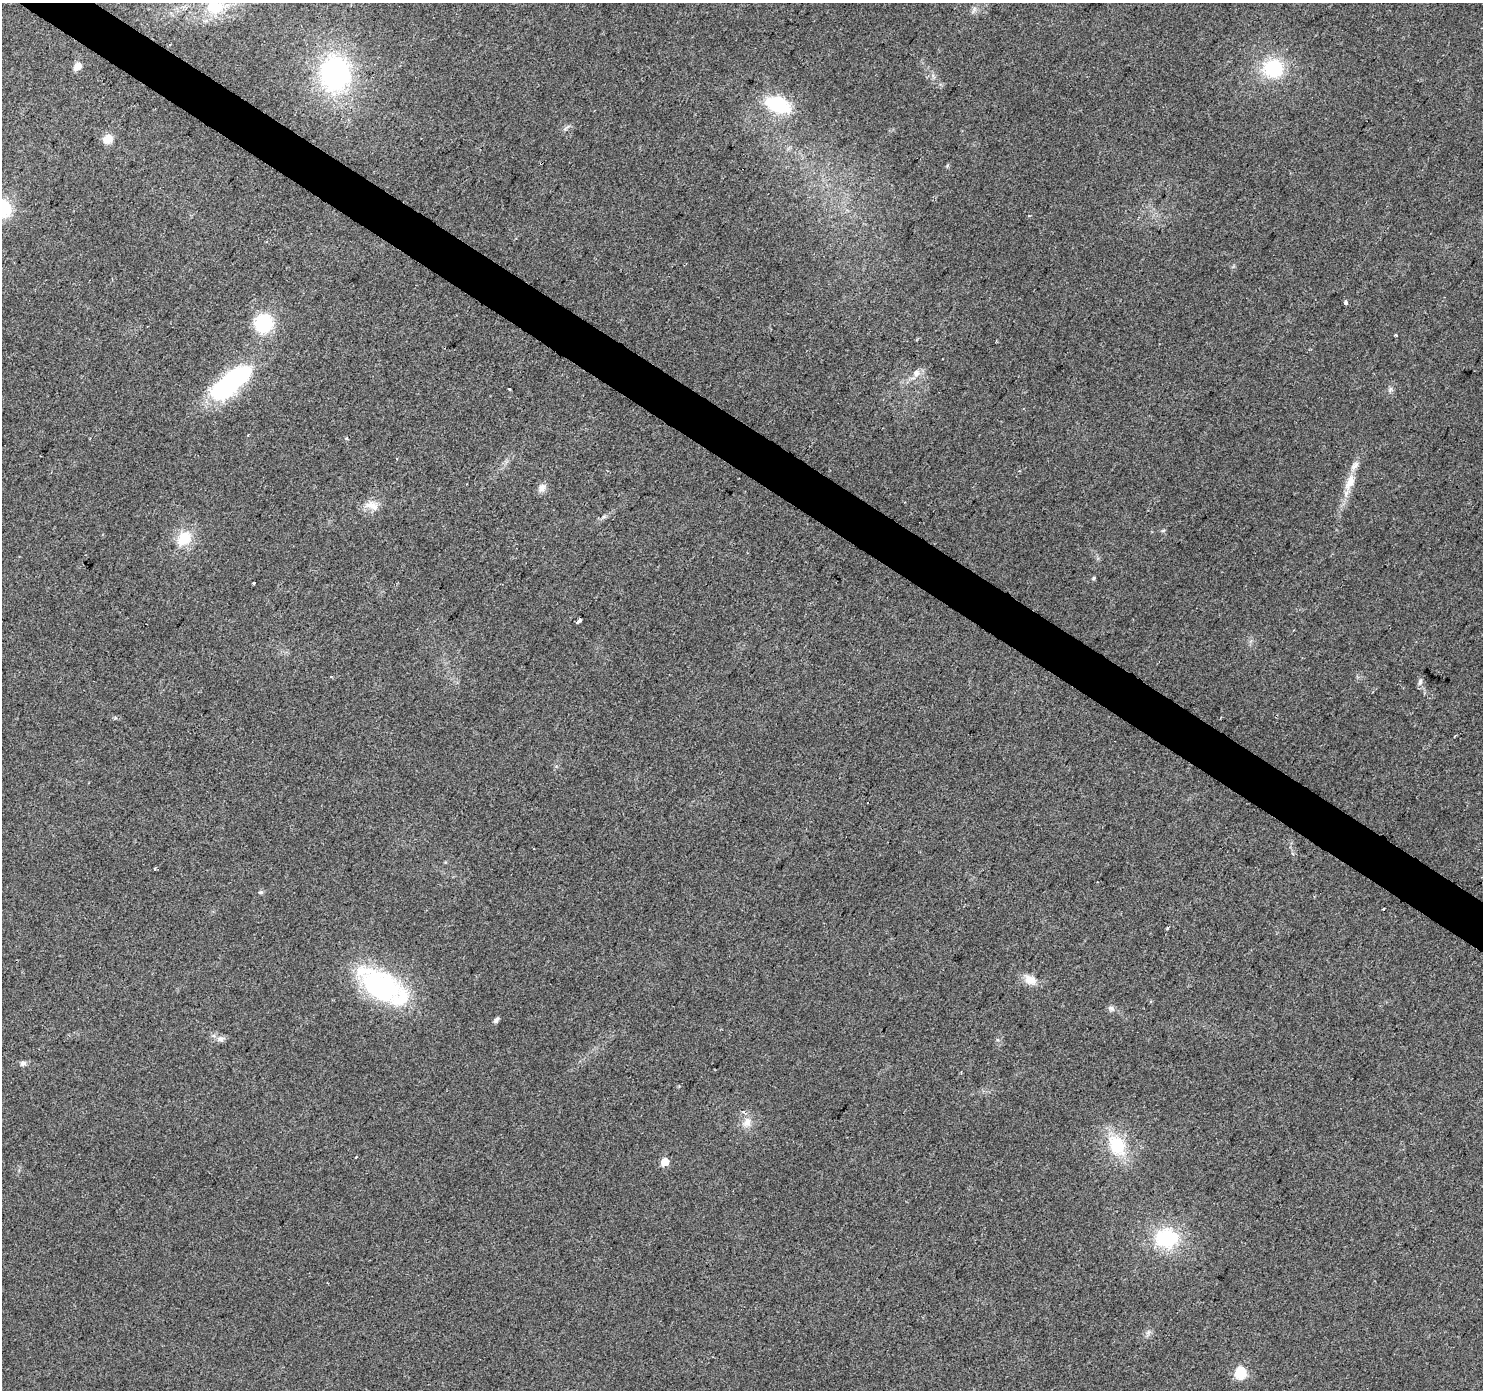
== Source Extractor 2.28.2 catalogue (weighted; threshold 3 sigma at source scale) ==
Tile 11 of 4 x 4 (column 3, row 3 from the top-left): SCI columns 2964-4444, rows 1572-2959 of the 5931 x 5986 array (HDU 1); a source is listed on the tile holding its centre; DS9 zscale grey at full resolution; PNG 1485 x 1392 px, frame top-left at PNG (2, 3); no overlay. Shown black and unused: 3% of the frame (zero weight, under 2 of 3 exposures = <1% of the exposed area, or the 3 px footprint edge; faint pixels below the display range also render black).
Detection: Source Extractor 2.28.2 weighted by HDU 2 'WHT'; one run over the whole footprint, this tile lists its part. Background 0.054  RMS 0.0069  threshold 0.0311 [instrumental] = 3 sigma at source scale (4.5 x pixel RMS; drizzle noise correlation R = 1.50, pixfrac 1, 0.0396/0.0396 arcsec/px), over >= 5 px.
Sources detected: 42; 1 inside a brighter object's white glare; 1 cosmic-ray / hot-pixel residue — not listed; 2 inside a brighter listed object's ellipse — not listed separately; the other 38 listed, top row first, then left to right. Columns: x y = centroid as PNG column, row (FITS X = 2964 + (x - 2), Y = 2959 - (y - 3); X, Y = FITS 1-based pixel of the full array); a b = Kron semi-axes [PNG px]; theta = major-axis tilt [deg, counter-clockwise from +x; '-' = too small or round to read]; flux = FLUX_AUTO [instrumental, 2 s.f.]
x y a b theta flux
215 6 21 19 46 24
974 9 7 4 72 1.7
77 66 7 6 - 7.2
1273 68 22 20 -8 40
335 74 31 26 84 130
778 105 24 14 -20 43
108 139 11 10 - 7.1
2 209 15 14 - 45
1346 302 4 3 - 4.6
264 323 15 15 - 45
916 373 11 9 78 4.5
227 383 63 24 34 88
509 389 3 3 - 3.3
1350 482 25 10 69 11
542 488 11 9 77 3.9
372 505 20 12 -19 7.9
604 516 6 4 19 1.3
184 539 18 13 48 18
1094 578 5 4 - 0.99
254 583 3 3 - 1.3
578 621 4 3 - 58
1420 682 10 5 66 1.8
155 869 4 2 - 0.9
261 892 6 4 10 1.1
1383 908 3 2 - 0.91
1168 929 3 3 - 1.5
1030 980 16 12 -20 8
380 985 60 33 -35 98
1111 1008 8 7 - 2.1
496 1020 7 5 50 1.9
220 1039 10 8 -5 3.2
23 1063 9 6 8 2.1
747 1122 15 11 71 6.5
1117 1145 28 20 -62 32
356 1157 3 2 - 0.93
665 1162 5 5 - 16
1166 1238 23 19 4 46
1240 1373 6 6 - 65
Isophote crosses this tile's border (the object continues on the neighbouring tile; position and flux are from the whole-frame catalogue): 2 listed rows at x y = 215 6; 2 209
Unlisted compact peaks at least as high as the median listed source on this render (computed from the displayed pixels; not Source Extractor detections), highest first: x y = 1396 335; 1391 389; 115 718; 1163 531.